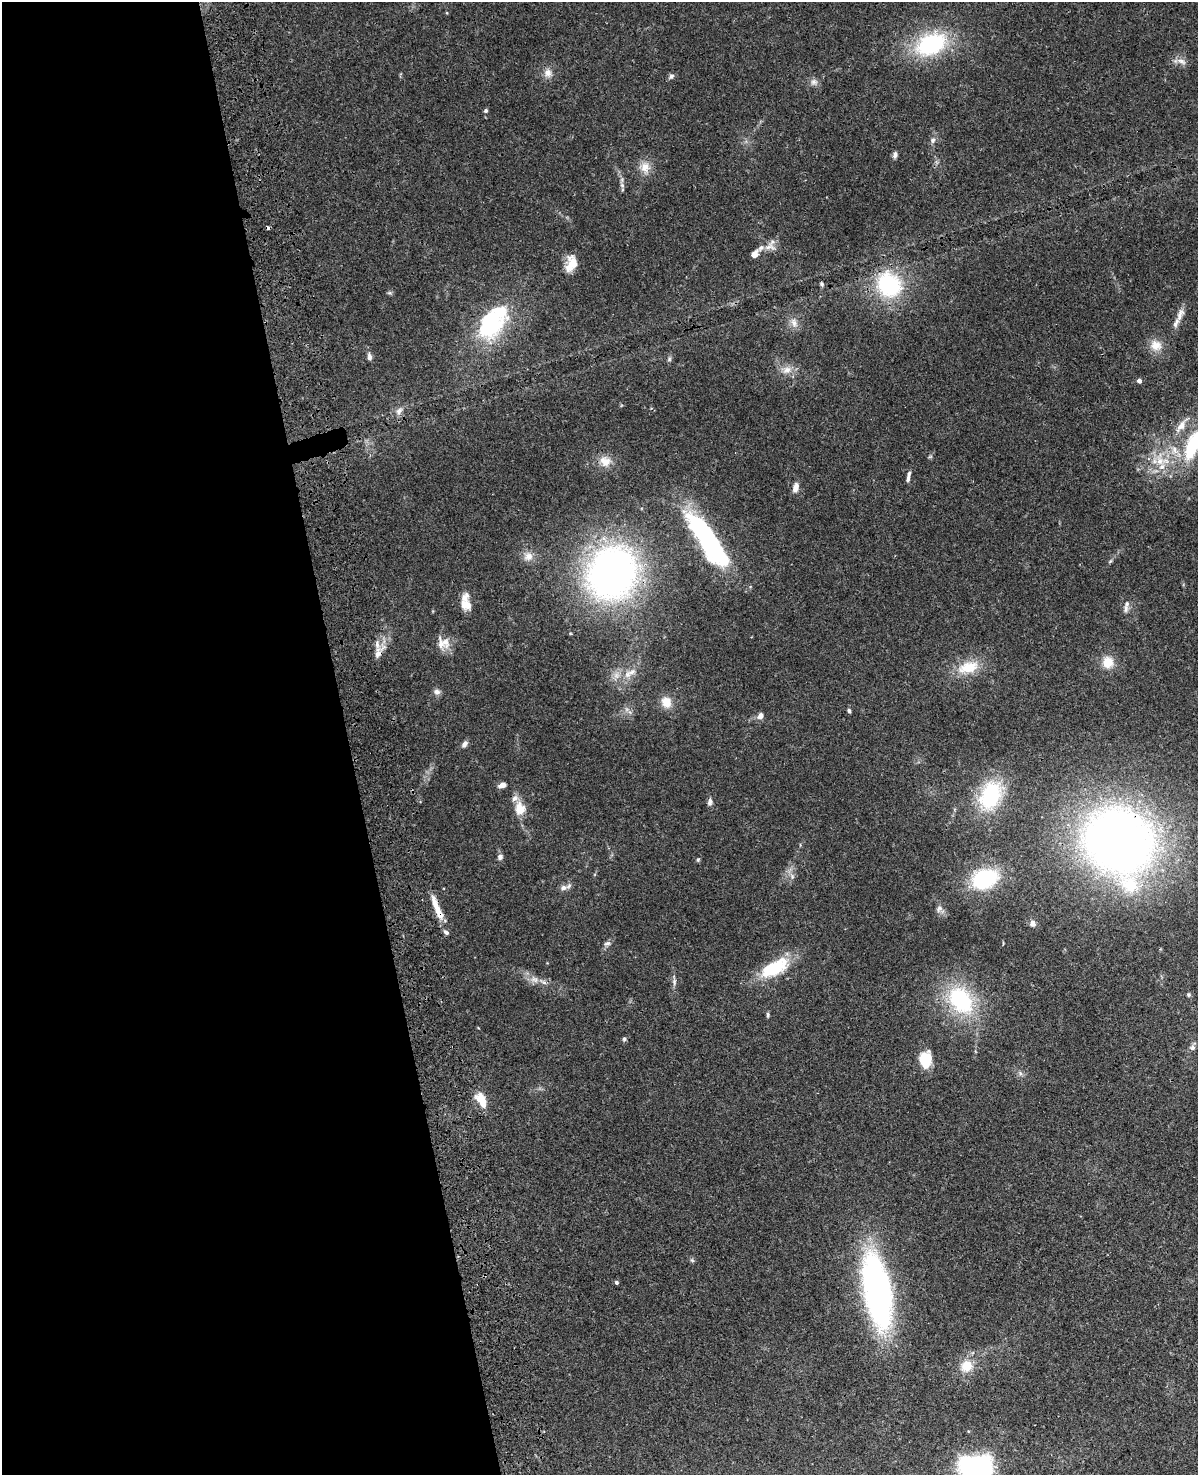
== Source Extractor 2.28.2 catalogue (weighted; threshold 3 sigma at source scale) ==
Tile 5 of 4 x 3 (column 1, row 2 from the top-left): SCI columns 119-1314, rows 1750-3222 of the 5020 x 4865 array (HDU 1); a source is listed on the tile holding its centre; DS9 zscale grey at full resolution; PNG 1200 x 1477 px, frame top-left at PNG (2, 2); no overlay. Shown black and unused: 29% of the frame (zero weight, under 3 of 4 exposures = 6% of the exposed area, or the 3 px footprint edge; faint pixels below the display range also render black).
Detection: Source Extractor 2.28.2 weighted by HDU 2 'WHT'; one run over the whole footprint, this tile lists its part. Background 0.0273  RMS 0.0023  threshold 0.0104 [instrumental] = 3 sigma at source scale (4.5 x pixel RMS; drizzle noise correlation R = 1.50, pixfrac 1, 0.05/0.05 arcsec/px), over >= 5 px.
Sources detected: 91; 2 inside a brighter object's white glare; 1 cosmic-ray / hot-pixel residue — not listed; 9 inside a brighter listed object's ellipse — not listed separately; the other 79 listed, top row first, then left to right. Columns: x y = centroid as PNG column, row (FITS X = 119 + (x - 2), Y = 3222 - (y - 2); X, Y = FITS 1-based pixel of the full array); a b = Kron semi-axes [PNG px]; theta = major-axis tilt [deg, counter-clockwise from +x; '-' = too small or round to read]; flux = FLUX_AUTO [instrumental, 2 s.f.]
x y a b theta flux
447 13 4 3 - 0.18
931 44 31 21 25 24
1182 61 14 6 -29 1.2
548 73 12 10 -75 1.6
671 76 8 6 44 0.58
814 82 10 8 -5 0.97
486 110 5 5 - 0.41
933 140 8 6 51 0.69
895 155 8 5 75 0.7
645 167 16 13 -77 2.6
622 185 7 4 -45 0.47
770 247 17 10 3 1.9
754 254 9 6 47 1.6
571 263 18 11 76 3.5
822 284 5 5 - 0.37
889 285 12 10 -55 32
390 293 7 4 0 0.35
1180 314 20 8 70 1.8
794 323 15 8 -68 1.5
490 324 35 25 55 23
1156 345 16 14 -14 2.9
369 357 10 6 -84 0.72
669 359 6 5 - 0.41
787 370 14 10 28 1.9
1139 381 4 4 - 1.1
399 411 11 7 48 1.2
1181 426 22 8 52 2.6
1192 445 41 16 70 13
1174 450 13 8 -75 1.8
605 461 16 14 -21 2.6
1160 461 23 12 -85 5.2
908 478 9 5 80 0.62
796 487 11 7 75 1.5
706 534 58 20 -59 35
528 556 13 12 - 1.8
1110 561 7 4 45 0.35
612 573 46 39 64 110
466 605 16 11 -39 2.7
1126 608 12 6 -84 1.1
445 642 19 11 -73 2.4
378 653 14 9 78 1.9
1108 662 16 15 - 3.4
968 667 30 15 14 6.1
632 672 13 8 26 1.7
437 692 9 8 - 0.87
666 702 12 11 - 3.3
849 711 4 4 - 0.62
760 716 7 7 - 1.1
464 744 8 5 54 0.99
502 785 8 5 19 1.3
990 795 36 24 65 18
710 802 9 6 81 0.8
520 808 18 13 -83 3.4
1119 841 63 54 -52 180
500 857 7 6 - 0.86
698 859 6 4 63 0.35
792 876 8 4 -90 0.53
985 879 23 16 18 20
563 888 10 8 15 1.1
939 909 11 8 67 0.96
438 911 37 6 -69 4.2
1033 923 7 6 - 1
607 943 9 6 18 0.72
774 968 38 17 29 11
534 979 12 8 -19 1.6
674 982 9 6 88 0.7
1188 995 5 5 - 0.4
961 1000 36 25 -53 21
768 1015 7 4 -86 0.4
624 1039 5 5 - 0.43
1192 1048 8 7 - 0.75
925 1060 15 11 -85 7.7
1020 1073 7 4 -72 0.43
481 1100 19 10 -63 3.9
692 1260 7 4 -45 0.36
616 1282 4 4 - 0.5
877 1291 78 27 -80 67
966 1366 17 16 - 4
976 1468 34 25 -12 36
Overlapping masked pixels (flux is a lower limit): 4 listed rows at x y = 889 285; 378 653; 1119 841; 438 911
Isophote crosses this tile's border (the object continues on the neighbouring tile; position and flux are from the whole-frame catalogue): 2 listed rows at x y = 1192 445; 976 1468